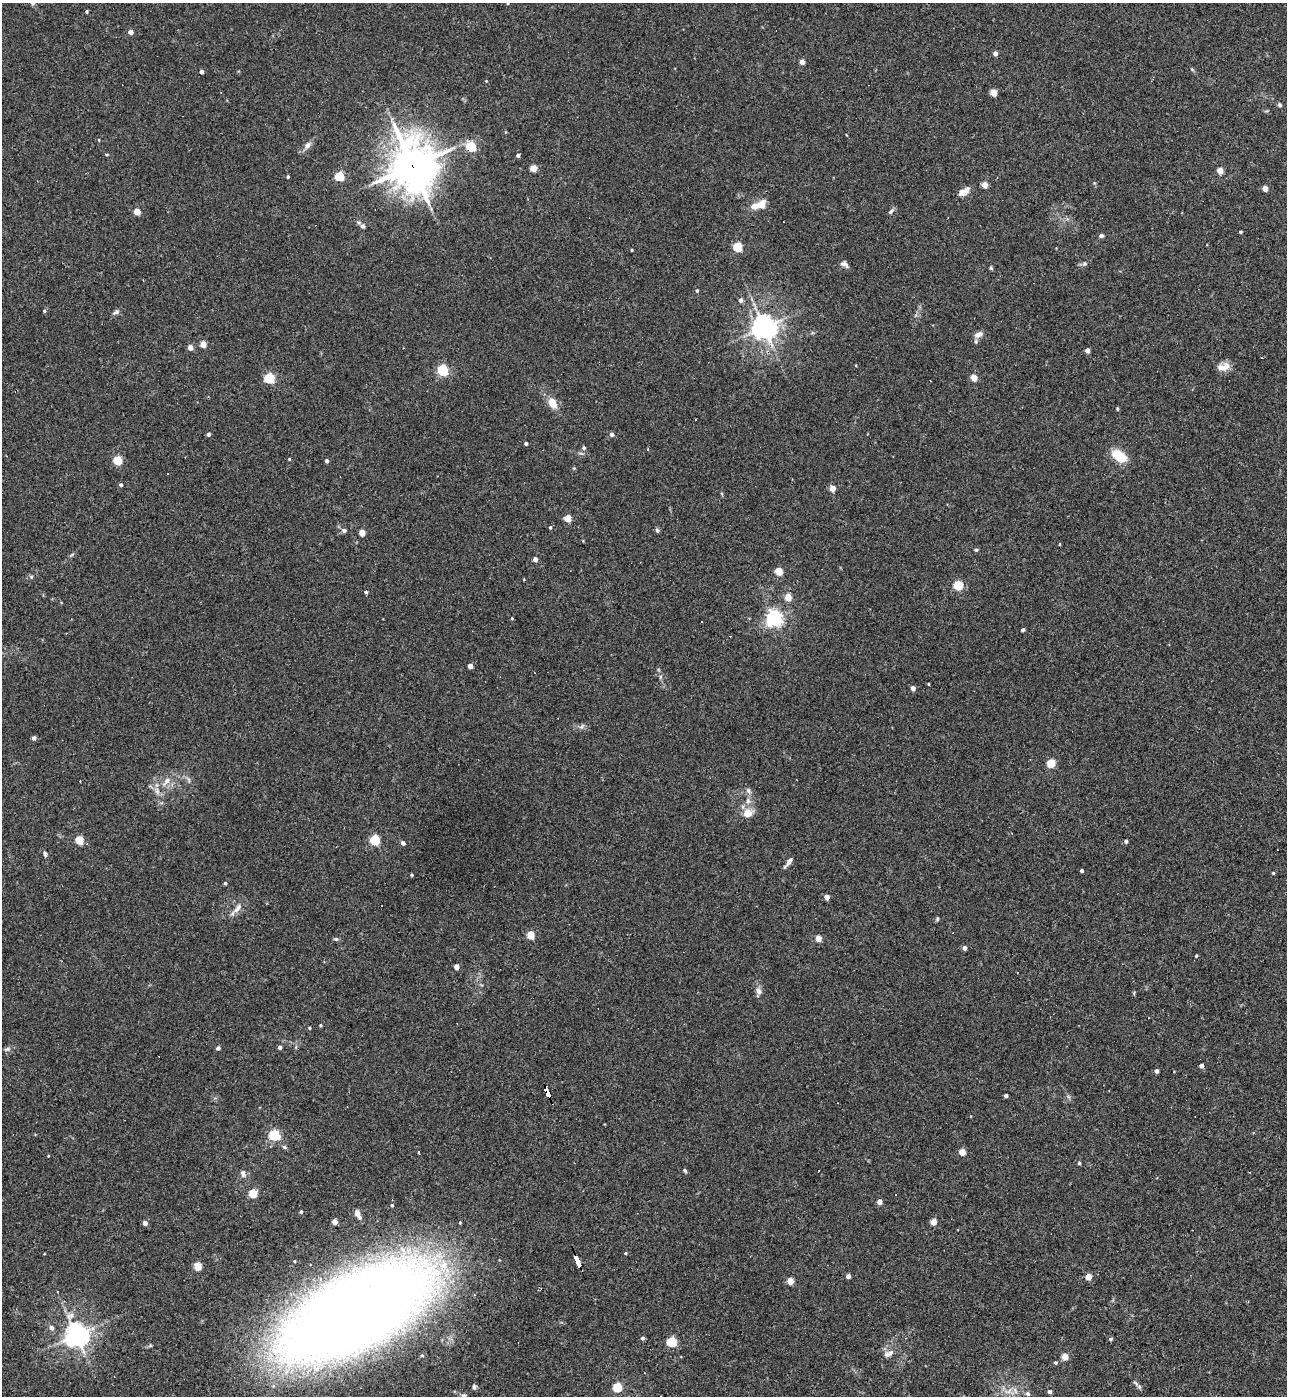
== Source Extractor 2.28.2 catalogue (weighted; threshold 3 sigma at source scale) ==
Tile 6 of 4 x 4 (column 2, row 2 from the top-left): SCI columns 1434-2718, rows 2791-4184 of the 5565 x 5579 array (HDU 1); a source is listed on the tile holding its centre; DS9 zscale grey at full resolution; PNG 1289 x 1398 px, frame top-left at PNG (2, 3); no overlay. Shown black and unused: <1% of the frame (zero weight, under 3 of 4 exposures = <1% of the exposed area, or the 3 px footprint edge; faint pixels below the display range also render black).
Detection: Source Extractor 2.28.2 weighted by HDU 2 'WHT'; one run over the whole footprint, this tile lists its part. Background 0.0277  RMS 0.0045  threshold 0.0203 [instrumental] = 3 sigma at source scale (4.5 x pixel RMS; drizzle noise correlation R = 1.50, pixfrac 1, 0.05/0.05 arcsec/px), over >= 5 px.
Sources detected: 164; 9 cosmic-ray / hot-pixel residue — not listed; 5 inside a brighter listed object's ellipse — not listed separately; the other 150 listed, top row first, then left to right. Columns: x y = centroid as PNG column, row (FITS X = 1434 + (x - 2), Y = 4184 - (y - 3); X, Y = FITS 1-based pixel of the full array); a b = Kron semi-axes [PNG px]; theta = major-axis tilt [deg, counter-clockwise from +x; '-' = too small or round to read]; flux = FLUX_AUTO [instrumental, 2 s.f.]
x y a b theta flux
33 3 6 5 - 0.96
87 12 3 3 - 0.59
130 32 4 4 - 3
995 53 4 4 - 2.1
802 62 4 4 - 3.4
201 72 4 3 - 1.8
486 81 4 4 - 0.31
993 93 4 4 - 9.1
1280 105 5 5 - 0.87
307 145 9 7 41 2
471 147 5 5 - 33
518 155 4 3 - 1.1
412 166 17 15 -80 1200
533 168 4 4 - 8
1220 171 4 4 - 7
339 176 5 5 - 22
288 177 3 3 - 0.55
985 185 4 4 - 6.5
1265 188 4 4 - 4.6
961 192 8 8 - 2.3
761 205 12 10 49 4.5
891 211 9 4 49 1
137 212 4 4 - 7.9
363 226 7 6 - 1.1
1240 232 3 3 - 0.6
1101 236 5 4 - 1.1
737 247 5 5 - 22
632 250 3 2 - 0.44
844 264 11 6 -31 1.6
1084 264 7 5 12 0.88
991 268 5 4 - 0.61
697 291 4 4 - 0.71
740 300 5 4 - 1.8
44 311 4 4 - 0.54
116 312 10 5 30 1.2
764 327 8 7 - 400
978 334 12 7 24 2.6
203 344 4 4 - 7.2
190 347 4 4 - 3.6
1087 350 4 4 - 2.4
1224 367 16 9 21 3.8
443 370 5 5 - 43
974 377 4 4 - 8.5
269 378 5 5 - 38
553 403 14 9 -58 5
1117 409 5 3 - 0.5
696 420 3 3 - 0.55
209 434 4 4 - 1.3
612 434 4 4 - 1.6
526 444 3 3 - 1
584 448 5 5 - 0.94
1119 456 17 9 -34 11
289 459 3 3 - 0.43
117 460 5 5 - 18
327 461 4 3 - 1.1
121 485 4 4 - 0.96
832 488 4 4 - 5.7
568 518 4 4 - 8.9
550 527 4 3 - 0.59
344 530 5 4 - 1.6
657 530 6 4 -71 0.82
362 533 4 4 - 6.5
1059 544 4 3 - 0.34
976 550 4 4 - 0.68
535 559 4 4 - 2.1
779 571 5 4 - 11
524 579 4 2 - 0.32
958 585 5 5 - 24
366 592 4 3 - 1.5
788 597 5 4 - 8.2
512 618 3 3 - 0.37
774 618 6 6 - 160
1023 630 3 3 - 1
470 666 4 4 - 2.6
660 677 6 4 72 0.63
928 684 4 2 - 0.34
913 688 4 4 - 2.5
582 726 9 5 45 1.1
34 738 4 4 - 1.8
1051 763 5 5 - 17
189 780 7 4 -71 0.82
166 781 14 7 51 3.4
748 791 8 6 -87 1.3
748 813 14 12 28 4.7
79 840 5 4 - 15
375 840 5 5 - 34
1126 841 4 3 - 1
403 843 4 4 - 1.6
45 854 8 5 -70 1
789 861 14 3 54 2.2
1082 871 3 3 - 0.83
1273 873 4 4 - 0.53
412 875 4 3 - 0.5
225 883 4 3 - 0.7
827 897 4 4 - 3.4
237 908 17 7 49 3.1
937 919 6 4 -85 0.58
530 935 5 4 - 13
818 938 4 4 - 6.8
336 939 5 5 - 0.77
964 948 4 4 - 1.8
1196 956 3 3 - 0.44
456 967 4 4 - 3.6
758 991 9 7 -66 1.9
320 1025 4 3 - 0.46
309 1028 3 3 - 0.46
280 1047 4 4 - 1.4
218 1048 4 4 - 1.4
7 1049 9 5 15 1.2
1201 1066 4 4 - 1.7
1157 1071 4 4 - 1.7
547 1093 10 4 -71 95
1006 1096 4 4 - 1.5
274 1135 5 5 - 42
284 1147 6 5 - 0.75
419 1152 3 2 - 0.66
962 1152 4 4 - 7.1
1079 1163 4 4 - 0.61
685 1170 6 4 -50 0.68
243 1174 10 6 -70 1.6
253 1193 5 5 - 16
879 1202 4 4 - 3.4
392 1205 3 3 - 0.54
301 1212 4 3 - 0.64
357 1213 8 6 88 1.7
335 1222 4 4 - 4.4
933 1222 4 4 - 6.1
145 1223 4 4 - 2.2
625 1253 4 3 - 0.54
577 1262 12 3 -67 150
197 1266 5 4 - 13
848 1276 4 4 - 2
1088 1277 4 4 - 6.1
790 1281 4 4 - 7.5
356 1311 135 59 28 860
70 1316 13 8 47 2.9
51 1328 5 5 - 1.8
76 1335 7 7 - 420
642 1338 5 4 - 1.1
1110 1339 5 4 - 0.72
672 1342 5 5 - 28
888 1354 15 7 25 2.3
1065 1357 4 4 - 8.3
1056 1363 4 4 - 0.68
474 1387 7 4 -81 0.89
617 1387 5 5 - 24
1139 1387 6 5 - 0.85
1009 1391 10 4 42 1.7
1050 1391 4 4 - 1.3
1028 1394 6 6 - 1.3
Overlapping masked pixels (flux is a lower limit): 4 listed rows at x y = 412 166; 547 1093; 577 1262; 356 1311
Isophote crosses this tile's border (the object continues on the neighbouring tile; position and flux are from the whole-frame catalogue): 1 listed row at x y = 33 3